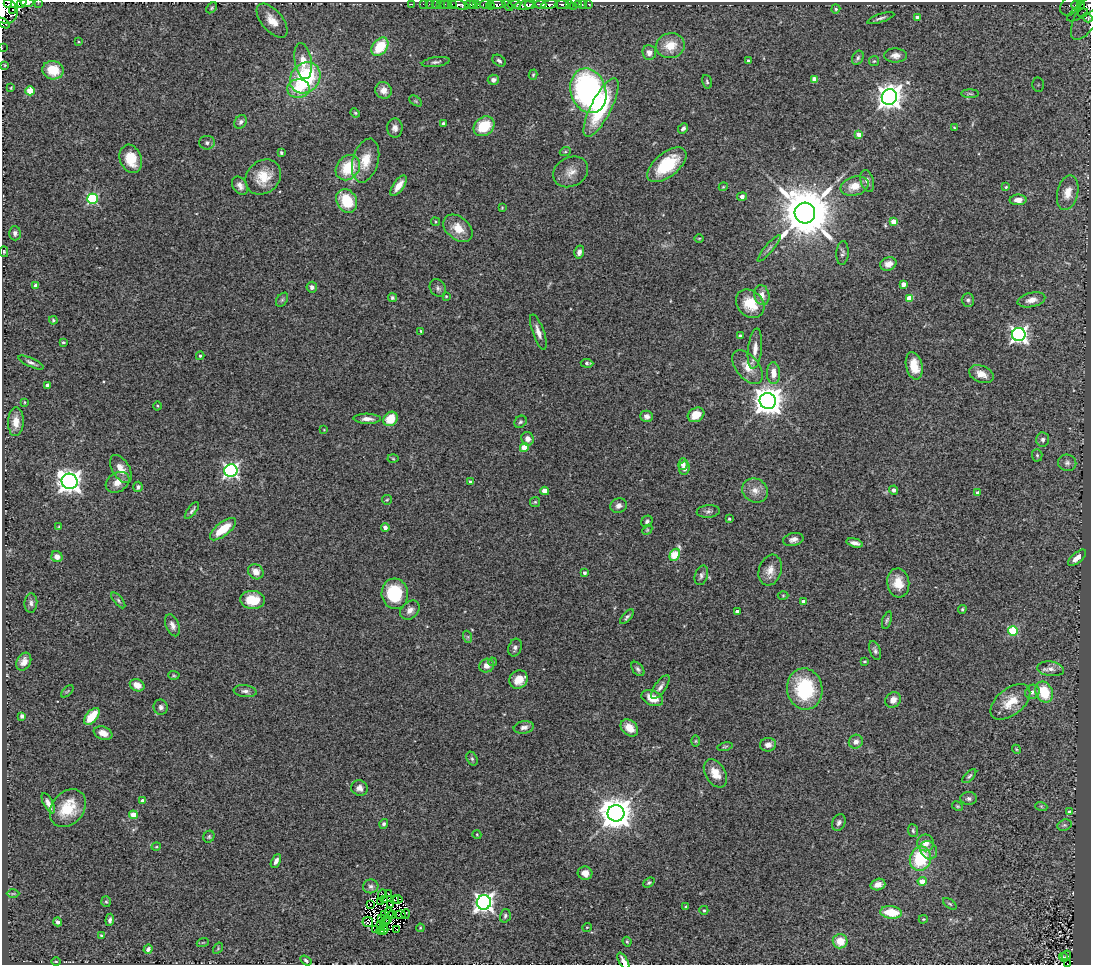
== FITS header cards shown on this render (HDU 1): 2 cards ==
NAXIS1  =                 1089
NAXIS2  =                  963

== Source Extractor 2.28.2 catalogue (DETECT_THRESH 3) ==
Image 1089 x 963 px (HDU 1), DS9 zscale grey, 1 PNG px = 1 image px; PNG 1093 x 967 px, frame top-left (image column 1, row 963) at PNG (2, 2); each listed source drawn as its Kron ellipse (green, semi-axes under 4 px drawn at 4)
Background 0.423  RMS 0.073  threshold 0.22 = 3 sigma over >= 5 px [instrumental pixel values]
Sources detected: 327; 14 with non-positive FLUX_AUTO (blend fragments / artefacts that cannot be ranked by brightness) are neither listed nor drawn; the other 313 listed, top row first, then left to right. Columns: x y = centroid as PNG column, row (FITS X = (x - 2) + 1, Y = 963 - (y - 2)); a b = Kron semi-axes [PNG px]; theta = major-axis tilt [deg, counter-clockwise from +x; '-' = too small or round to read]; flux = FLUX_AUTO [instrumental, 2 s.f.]
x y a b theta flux
22 2 5 3 - 350
38 2 2 2 - 60
8 3 4 2 - 180
27 3 7 4 3 360
411 4 3 2 - 8.2
423 4 2 2 - 19
429 4 3 2 - 13
436 4 3 2 - 42
440 4 2 2 - 20
445 4 3 2 - 5.3
448 4 2 2 - 7.4
470 4 5 3 - 450
474 4 4 3 - 210
477 4 3 3 - 250
485 4 6 3 6 89
497 4 8 3 1 640
541 4 6 3 -3 500
562 4 7 3 0 270
569 4 3 3 - 97
578 4 3 2 - 22
583 4 3 2 - 10
589 4 3 3 - 15
1080 4 4 3 - 120
452 5 3 2 - 48
459 5 9 4 -12 980
490 5 4 3 - 120
508 5 7 4 -51 480
514 5 7 3 8 610
530 5 6 3 9 730
550 5 8 3 10 710
1076 5 4 3 - 72
1088 5 25 7 36 650
524 6 10 4 5 1100
574 6 3 2 - 16
1070 6 11 8 54 130
212 8 6 4 42 7.2
836 9 4 4 - 7.5
4 10 14 12 -46 3100
12 10 2 2 - 50
1083 13 5 3 - 26
1088 14 29 11 60 88
917 17 4 4 - 21
881 18 14 3 18 13
1087 18 5 3 - 75
272 21 20 10 -50 67
3 23 7 2 -38 54
79 42 3 2 - 3.4
670 46 14 12 9 96
380 47 10 7 52 160
2 48 2 2 - 6.8
649 52 7 7 - 29
895 55 11 7 -1 28
858 58 7 5 64 11
303 61 18 8 -80 65
499 61 7 5 -36 13
748 61 4 3 - 16
874 61 5 5 - 6.2
436 62 14 4 8 15
5 65 3 2 - 3
53 70 10 9 - 93
533 75 5 4 - 5.9
305 78 16 14 48 450
814 79 4 4 - 45
493 80 5 5 - 20
707 82 7 5 -74 8.5
1038 85 7 6 - 14
11 88 4 2 - 3.2
298 88 11 9 3 110
383 90 8 8 - 40
30 91 4 4 - 160
588 91 23 17 -72 1200
970 94 9 3 -1 7.8
889 97 8 7 - 4200
416 101 7 4 -34 6.9
601 108 32 10 63 340
355 113 5 4 - 6
241 122 7 5 55 16
443 124 4 3 - 9.8
484 126 11 9 35 170
395 128 9 8 - 25
683 128 6 4 46 14
954 128 4 2 - 4.2
859 134 4 4 - 47
207 143 7 7 - 15
565 152 5 3 - 5.6
281 153 4 4 - 7.9
131 159 14 10 -70 110
366 161 22 13 75 110
667 165 23 12 39 220
348 168 14 11 49 180
571 172 18 14 29 57
263 177 19 16 43 110
867 181 11 6 -74 22
240 186 10 7 -54 25
398 186 12 5 55 48
854 186 14 9 16 66
723 187 4 3 - 4.3
1006 187 4 4 - 5.7
1068 193 18 10 77 60
742 196 5 4 - 15
92 199 5 5 - 460
1018 200 8 5 2 39
347 201 12 10 -62 160
502 208 3 2 - 4.3
805 213 10 10 - 35000
435 222 4 4 - 5.1
894 222 4 4 - 74
458 228 17 11 -39 72
15 233 7 5 -88 13
699 238 5 3 - 4.1
769 248 17 3 50 15
4 252 5 4 - 6
579 252 6 4 75 19
842 253 12 6 86 14
888 264 8 6 22 29
903 284 4 4 - 41
36 286 4 4 - 37
312 287 5 5 - 19
438 288 9 7 -54 14
762 295 10 7 -77 36
446 296 3 3 - 4.1
392 298 4 4 - 8.4
909 298 4 4 - 87
282 300 8 5 53 9
968 300 7 6 - 11
1031 300 14 7 14 36
750 304 16 12 -44 120
53 320 4 4 - 8
421 331 3 3 - 5.6
538 332 18 5 -71 35
1019 334 7 6 - 1800
740 336 4 3 - 17
63 342 3 3 - 7.1
755 349 20 7 84 45
200 356 4 3 - 7.2
31 362 13 4 -25 17
587 363 6 4 -3 13
914 366 14 8 -76 82
748 367 20 11 -52 67
773 373 11 6 -88 47
981 374 13 8 -21 44
47 385 4 3 - 15
768 401 8 8 - 7400
25 402 4 3 - 4.4
157 406 4 3 - 4.5
696 415 9 7 29 76
647 416 6 5 - 18
367 419 14 5 -1 28
390 419 8 6 44 97
16 422 14 8 88 60
520 422 6 5 - 9.1
324 430 4 2 - 3
527 439 7 6 - 29
1043 440 7 6 - 16
524 447 4 4 - 92
1037 455 6 5 - 7.6
393 459 5 3 - 4.9
1067 463 9 8 - 19
683 464 6 4 77 27
684 468 7 5 80 21
121 469 15 8 -58 57
231 471 6 6 - 1300
70 481 8 7 - 4200
470 481 4 3 - 6.6
118 482 12 9 31 52
138 487 5 4 - 12
755 490 13 11 -33 49
893 490 4 4 - 18
545 491 4 4 - 80
977 493 4 4 - 16
387 500 5 4 - 5.6
535 502 5 5 - 6.2
619 506 8 7 - 21
192 511 10 3 52 12
708 511 11 6 5 16
729 519 3 3 - 6.7
647 521 6 5 - 12
59 526 4 3 - 5.1
385 527 4 4 - 25
223 529 16 7 39 110
647 530 6 4 46 6.1
793 539 10 6 13 23
855 543 8 4 -14 24
675 555 6 4 62 220
57 557 6 5 - 38
1077 558 11 5 40 33
770 570 16 11 72 51
256 572 8 7 - 40
584 573 3 3 - 11
701 575 10 6 71 15
898 583 14 11 -82 82
395 594 15 13 -84 250
783 595 5 3 - 5.1
118 600 9 4 -51 11
252 600 12 9 -6 120
803 602 4 4 - 22
31 603 9 6 87 18
962 609 4 3 - 6
410 610 11 8 45 30
737 611 4 3 - 16
627 617 9 4 48 11
887 620 9 4 73 9.9
172 625 11 6 -69 26
1013 631 5 5 - 310
468 637 6 4 -72 8.2
515 648 9 6 71 17
875 651 10 5 -69 15
864 661 3 2 - 4.9
24 662 9 7 61 33
492 662 4 3 - 5.9
487 666 7 6 - 34
638 669 8 5 -51 11
1051 669 14 7 -7 29
174 675 6 4 -3 5.8
518 679 10 8 44 77
137 685 7 6 - 44
660 687 14 5 55 22
805 689 21 17 -81 360
67 691 8 3 44 5.1
245 691 11 6 -7 18
1032 692 7 6 - 20
1044 692 11 8 -66 160
652 698 11 7 -23 70
893 700 8 7 - 42
1010 702 23 13 39 100
161 707 7 7 - 17
22 716 4 4 - 11
92 716 10 5 50 120
524 727 10 6 9 22
629 728 10 7 -43 55
103 733 10 6 -21 38
696 741 6 4 89 6.2
856 742 7 6 - 23
768 745 8 6 7 25
725 747 7 3 11 5.7
1016 749 5 3 - 4.9
472 759 7 5 -63 9.5
715 773 15 10 -58 69
969 776 9 4 46 10
359 788 8 7 - 22
969 799 8 6 2 14
143 801 4 4 - 28
48 803 11 4 -62 27
957 806 6 4 -27 5.7
1041 806 6 4 -19 5.9
68 808 21 16 51 150
1070 812 4 4 - 25
616 813 8 8 - 9400
133 815 4 4 - 92
839 822 9 6 66 17
384 824 5 4 - 10
1064 825 7 5 19 11
913 831 6 5 - 9.4
477 835 4 3 - 3.8
209 837 6 5 - 8.2
926 843 8 8 - 40
156 847 5 3 - 4.7
928 850 10 8 -54 30
920 859 12 10 74 260
276 861 7 4 63 20
585 873 7 6 - 36
922 881 4 4 - 58
649 883 6 4 38 8.1
878 885 7 5 17 30
371 886 7 7 - 16
13 894 6 4 1 7
389 894 2 2 - 6.3
382 895 5 3 - 4.4
398 899 4 2 - 4.8
384 900 3 2 - 0.96
394 900 2 2 - 3.7
106 902 5 5 - 6.7
381 902 2 2 - 4.2
484 902 7 7 - 2500
370 904 2 2 - 1.4
391 904 4 2 - 5.4
950 904 8 4 -35 7.1
686 907 3 3 - 7.4
704 910 4 4 - 5.9
891 912 11 6 -6 130
389 913 5 2 - 1.4
393 914 3 2 - 2.5
406 914 5 3 - 2.4
384 915 3 2 - 0.31
400 915 5 2 - 2.8
505 916 7 5 74 11
382 918 3 2 - 1.8
388 919 2 2 - 2.8
923 919 5 3 - 5.4
110 920 6 4 83 12
58 922 4 4 - 19
368 922 5 5 - 13
386 922 3 2 - 7.1
381 924 3 3 - 3.1
384 927 4 3 - 16
587 927 5 3 - 3.8
420 928 4 3 - 4.5
376 930 2 2 - 6.3
381 930 4 2 - 2.8
384 930 4 3 - 13
397 930 3 2 - 5.1
101 935 4 3 - 5.3
840 941 7 7 - 78
203 942 6 4 19 4.9
627 942 5 3 - 6.5
218 948 6 4 58 5.5
148 949 4 3 - 11
1066 955 5 3 - 4.3
1063 957 4 3 - 7.5
56 961 4 3 - 3.5
306 961 6 3 -35 10
623 961 9 4 -60 27
1067 964 3 2 - 9.8
At the frame edge (FLAGS 8, measured only in part): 11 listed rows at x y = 22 2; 38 2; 8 3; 27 3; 1088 5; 4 10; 1088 14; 3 23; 2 48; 623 961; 1067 964
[14 non-positive-flux detections neither listed nor drawn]